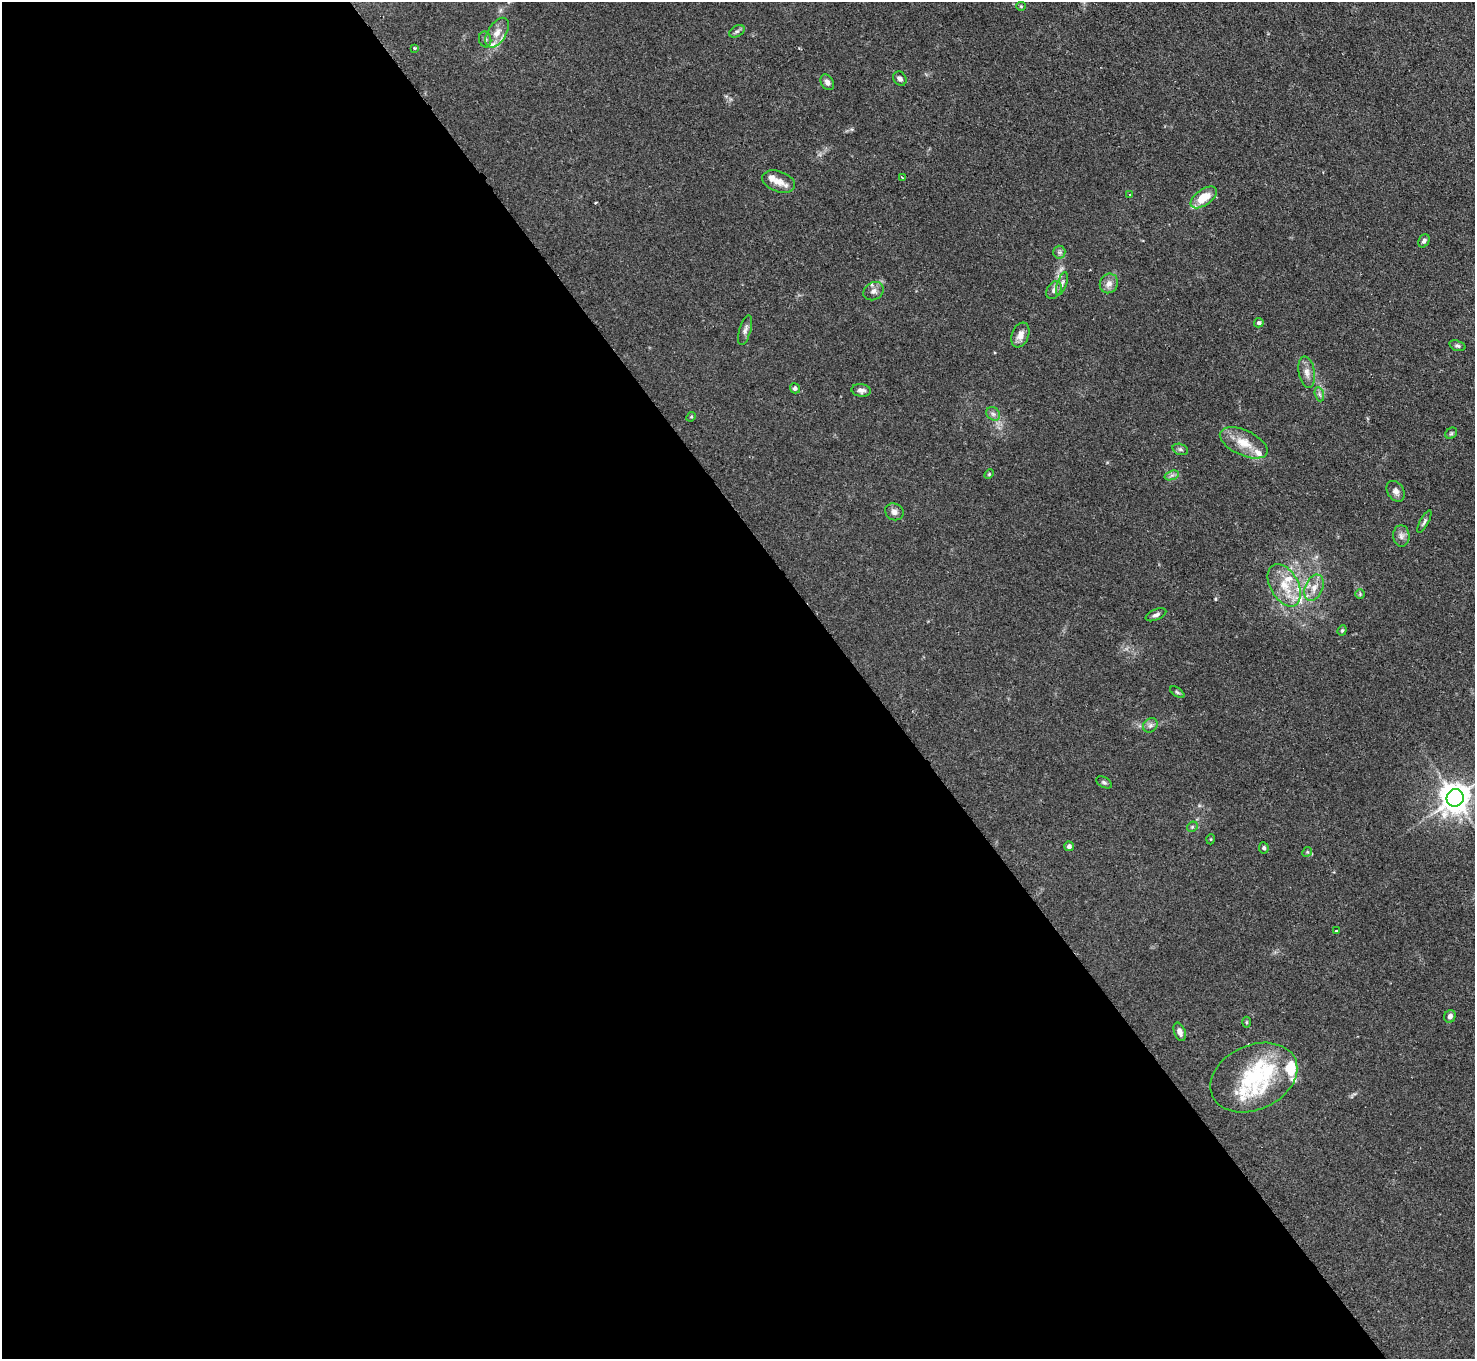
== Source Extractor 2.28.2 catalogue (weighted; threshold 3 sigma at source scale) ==
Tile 9 of 4 x 4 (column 1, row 3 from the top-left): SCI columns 2-1474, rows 1658-3014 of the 5895 x 5888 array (HDU 1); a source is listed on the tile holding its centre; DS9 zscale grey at full resolution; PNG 1477 x 1361 px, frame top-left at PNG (2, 2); each listed source drawn as its Kron ellipse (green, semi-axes under 4 px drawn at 4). Shown black and unused: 59% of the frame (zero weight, under 2 of 3 exposures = <1% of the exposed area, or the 3 px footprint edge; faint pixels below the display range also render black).
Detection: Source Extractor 2.28.2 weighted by HDU 2 'WHT'; one run over the whole footprint, this tile lists its part. Background 0.0825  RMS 0.0059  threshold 0.0266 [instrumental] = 3 sigma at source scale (4.5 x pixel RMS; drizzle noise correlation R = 1.50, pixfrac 1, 0.05/0.05 arcsec/px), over >= 5 px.
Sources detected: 70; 1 too faint to see at this stretch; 1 inside a brighter object's white glare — neither listed nor drawn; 13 inside a brighter listed object's ellipse — not listed separately; the other 55 listed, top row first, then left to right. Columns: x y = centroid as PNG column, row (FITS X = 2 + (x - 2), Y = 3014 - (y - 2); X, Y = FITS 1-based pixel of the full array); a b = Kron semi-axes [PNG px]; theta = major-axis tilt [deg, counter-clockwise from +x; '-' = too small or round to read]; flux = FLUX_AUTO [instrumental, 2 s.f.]
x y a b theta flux
1021 6 4 4 - 0.59
737 31 8 5 29 1.4
497 33 16 9 58 5.7
485 39 8 6 -75 1.5
414 48 3 3 - 0.89
900 79 7 6 - 1.7
827 82 8 6 -59 2.2
903 178 3 2 - 1.2
779 182 17 10 -19 6.3
1130 194 4 2 - 0.42
1204 197 15 8 36 12
1424 241 7 5 58 1.4
1059 252 6 6 - 1.4
1109 283 10 9 - 3.8
1062 284 12 4 71 1.9
1054 290 10 6 57 2.4
873 291 10 8 32 2.9
1259 323 5 4 - 1.2
745 330 15 6 75 2.4
1020 335 13 8 69 4.4
1457 346 8 5 -18 1.3
1307 372 16 8 -80 4
795 388 5 5 - 1.6
861 390 10 6 -8 2.4
1319 394 7 4 -71 1.3
993 414 7 6 - 1.8
691 417 5 4 - 0.64
1451 433 6 5 - 0.91
1244 443 25 12 -25 11
1180 449 8 5 -18 1.2
989 474 5 4 - 0.67
1172 475 7 4 18 1.5
1396 491 11 8 -58 2.8
894 512 9 8 - 2.7
1424 522 12 4 61 1.5
1401 536 11 8 -85 2.7
1284 585 23 14 -61 14
1314 588 14 9 67 5.4
1360 594 5 5 - 0.72
1156 615 11 5 24 1.9
1342 630 5 4 - 0.74
1177 692 8 4 -35 0.88
1150 725 8 6 44 1.8
1104 782 8 5 -30 1.2
1455 798 9 8 - 910
1192 827 6 4 45 0.85
1211 839 5 3 - 0.54
1069 846 5 4 - 2.2
1264 848 5 5 - 1.3
1307 852 5 4 - 0.73
1336 931 3 3 - 1.5
1450 1016 6 5 - 2.4
1246 1022 5 3 - 0.63
1180 1032 9 5 -69 2.6
1254 1078 45 32 24 43